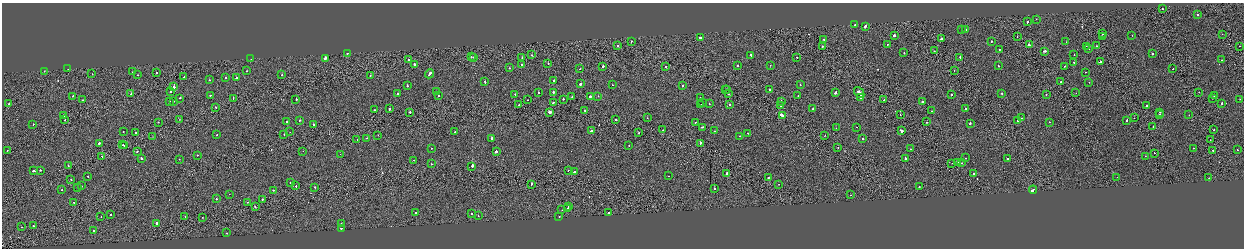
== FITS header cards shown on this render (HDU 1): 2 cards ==
NAXIS1  =                 2484
NAXIS2  =                  492

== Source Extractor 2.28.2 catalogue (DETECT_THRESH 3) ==
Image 2484 x 492 px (HDU 1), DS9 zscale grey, zoomed out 1/2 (1 PNG px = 2 x 2 image px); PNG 1246 x 250 px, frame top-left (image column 1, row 491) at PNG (2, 3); each listed source drawn as its Kron ellipse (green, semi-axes under 4 px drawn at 4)
Background -0.00183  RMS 0.062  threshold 0.187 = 3 sigma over >= 5 px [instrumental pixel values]
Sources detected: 300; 23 cannot appear on this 1/2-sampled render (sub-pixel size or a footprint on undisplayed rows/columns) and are neither listed nor drawn; the other 277 listed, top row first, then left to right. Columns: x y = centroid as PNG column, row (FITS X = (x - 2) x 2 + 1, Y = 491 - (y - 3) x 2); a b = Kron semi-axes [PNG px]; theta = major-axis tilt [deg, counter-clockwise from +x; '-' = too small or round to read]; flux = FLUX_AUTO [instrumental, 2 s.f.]
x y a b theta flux
1163 9 2 2 - 60
1197 15 2 2 - 190
1036 19 2 1 - 16
1027 22 2 2 - 96
855 25 2 2 - 37
865 26 3 2 - 150
961 29 2 2 - 29
965 30 2 2 - 200
1102 34 2 2 - 68
1222 34 2 1 - 14
894 35 3 2 - 240
1132 35 2 1 - 20
1102 36 2 2 - 230
1017 37 2 2 - 39
700 38 2 2 - 630
824 39 2 2 - 38
941 39 3 2 - 140
992 41 2 2 - 47
631 42 2 2 - 79
1066 42 2 2 - 16
887 44 2 2 - 52
1029 45 3 2 - 120
618 46 2 2 - 120
1086 46 2 1 - 18
1096 46 2 1 - 25
1240 46 2 1 - 49
822 47 2 1 - 140
1089 48 2 2 - 31
999 50 2 2 - 67
934 51 2 1 - 87
1044 51 3 2 - 120
347 53 2 1 - 25
904 53 2 2 - 44
1152 54 2 2 - 130
531 55 2 1 - 73
751 55 2 2 - 81
1074 55 2 2 - 27
471 57 2 2 - 53
473 57 2 1 - 55
522 57 2 2 - 56
797 57 2 2 - 38
325 58 3 2 - 380
960 58 4 2 - 110
251 59 2 1 - 21
408 60 2 2 - 77
1222 60 2 1 - 34
1074 62 2 2 - 76
1100 62 3 2 - 180
548 63 2 2 - 130
414 64 2 2 - 250
521 65 2 2 - 24
738 65 2 2 - 45
770 65 2 1 - 25
603 66 2 2 - 100
998 66 2 2 - 61
1064 66 2 1 - 40
666 67 2 2 - 57
509 68 2 2 - 55
68 69 2 2 - 54
580 69 2 2 - 19
1173 69 2 2 - 46
954 70 2 1 - 14
44 71 2 1 - 19
247 71 2 2 - 35
133 72 2 2 - 25
1086 72 2 2 - 19
156 73 2 2 - 41
92 74 2 2 - 29
282 74 2 2 - 33
429 74 5 2 - 240
138 75 2 1 - 50
370 75 2 2 - 27
184 77 2 2 - 27
226 78 2 2 - 49
237 78 2 2 - 270
209 80 2 1 - 30
554 81 2 2 - 120
485 82 3 2 - 55
1061 82 2 1 - 29
1089 82 2 2 - 42
580 84 2 2 - 180
612 85 2 2 - 11
800 85 2 2 - 19
407 86 2 2 - 85
682 86 2 2 - 180
174 87 2 2 - 490
725 89 2 1 - 20
727 90 2 1 - 38
770 90 2 2 - 52
171 91 2 2 - 45
437 92 2 2 - 18
538 92 2 2 - 46
553 92 2 2 - 170
859 92 6 2 -50 400
1199 92 2 1 - 23
835 93 2 2 - 180
1002 93 2 2 - 41
1076 93 2 1 - 250
131 94 3 2 - 140
397 94 2 2 - 140
515 94 2 2 - 46
728 94 2 1 - 62
210 95 2 2 - 45
951 95 2 2 - 74
1046 95 2 2 - 27
73 96 2 2 - 24
438 96 2 2 - 16
590 96 2 2 - 180
598 96 2 2 - 29
798 96 2 2 - 21
1214 96 2 2 - 91
572 97 2 2 - 41
180 98 2 2 - 61
233 98 2 1 - 35
700 98 2 2 - 41
861 98 2 2 - 390
1213 98 2 1 - 36
296 99 2 2 - 100
564 99 2 2 - 71
1240 99 2 1 - 22
83 100 2 2 - 31
528 100 2 2 - 29
884 100 2 2 - 51
170 101 2 2 - 30
173 101 2 2 - 130
553 102 2 2 - 92
702 102 2 1 - 55
781 102 2 2 - 76
922 102 2 2 - 230
1222 103 2 2 - 58
9 104 2 2 - 44
709 104 2 1 - 57
729 104 2 2 - 60
519 105 2 1 - 31
701 105 2 1 - 15
781 106 2 1 - 24
1146 106 2 2 - 110
216 107 2 1 - 45
389 109 2 2 - 88
813 109 2 2 - 69
966 109 2 2 - 26
375 110 2 1 - 32
585 110 2 2 - 150
932 111 2 1 - 26
410 112 2 1 - 110
549 112 3 2 - 310
1160 112 2 2 - 71
783 115 4 2 - 730
900 115 2 1 - 90
1160 115 2 2 - 97
1189 115 2 1 - 39
63 116 2 2 - 100
647 118 2 1 - 34
1021 118 2 2 - 25
1134 118 2 2 - 24
179 119 3 2 - 3.7
65 120 2 1 - 47
300 120 2 2 - 57
616 120 2 1 - 110
1127 120 2 1 - 85
1018 121 2 2 - 110
158 122 2 1 - 35
287 122 2 2 - 49
695 122 2 1 - 38
927 122 2 2 - 63
1049 122 2 2 - 19
970 123 2 2 - 84
33 124 2 2 - 24
313 124 2 2 - 180
1153 126 2 1 - 24
703 127 3 2 - 120
857 127 2 1 - 19
836 128 2 1 - 19
1214 129 2 2 - 63
663 130 2 1 - 42
123 131 2 2 - 61
591 131 3 2 - 110
714 131 2 2 - 19
901 131 3 2 - 190
290 132 2 1 - 22
455 132 2 1 - 46
135 133 2 2 - 100
639 133 2 1 - 46
748 133 2 2 - 27
217 135 2 2 - 29
284 135 2 2 - 56
378 135 2 2 - 15
825 135 2 1 - 16
153 136 2 2 - 3.8
740 136 2 2 - 43
367 138 2 1 - 180
492 138 2 2 - 290
863 139 2 2 - 32
357 140 2 2 - 53
1210 140 2 1 - 20
99 143 2 2 - 230
700 143 2 2 - 260
123 145 2 1 - 32
629 145 2 1 - 25
125 146 2 2 - 290
838 147 2 2 - 53
431 148 2 1 - 43
1193 148 2 2 - 34
910 149 2 1 - 50
1213 150 2 2 - 130
1237 150 2 2 - 75
7 151 2 1 - 22
137 151 2 2 - 76
303 151 2 1 - 23
496 151 2 2 - 370
1154 153 2 1 - 79
340 154 2 1 - 13
197 155 2 2 - 32
101 156 2 1 - 100
1145 156 2 1 - 36
141 158 2 2 - 120
905 158 2 2 - 150
966 158 2 1 - 35
1008 158 2 2 - 80
179 159 2 1 - 33
414 160 2 1 - 30
958 162 2 1 - 31
952 163 2 1 - 14
962 163 2 2 - 37
431 164 2 1 - 33
68 166 2 1 - 29
472 166 3 2 - 4200
40 170 2 2 - 77
568 170 2 1 - 29
33 171 3 2 - 130
574 172 2 2 - 120
727 173 2 2 - 620
974 173 2 2 - 330
88 176 2 2 - 30
668 176 2 2 - 35
768 177 2 2 - 110
1117 177 2 2 - 26
1209 178 2 2 - 35
71 180 2 1 - 60
291 183 2 1 - 64
531 184 3 1 - 59
779 184 2 1 - 28
81 186 2 2 - 27
296 186 2 2 - 110
78 187 2 2 - 33
314 187 2 2 - 46
919 187 2 2 - 29
714 189 2 2 - 480
62 190 2 2 - 46
273 190 2 2 - 29
1033 190 4 2 - 210
229 194 2 1 - 16
851 195 2 1 - 23
216 199 2 2 - 130
262 199 2 2 - 47
74 202 2 1 - 20
247 202 2 1 - 40
255 207 2 2 - 85
569 207 2 2 - 97
567 208 2 1 - 200
562 210 2 2 - 27
609 212 2 2 - 100
415 213 2 2 - 42
472 213 2 2 - 75
111 214 2 2 - 80
185 216 2 2 - 26
478 216 2 2 - 110
101 217 2 1 - 110
559 217 2 1 - 290
202 218 2 1 - 19
157 223 2 2 - 270
341 224 2 2 - 30
33 226 2 2 - 38
22 227 2 1 - 13
341 228 2 2 - 51
94 231 2 2 - 65
226 233 2 1 - 26
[23 sub-pixel or undisplayed-footprint detections neither listed nor drawn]